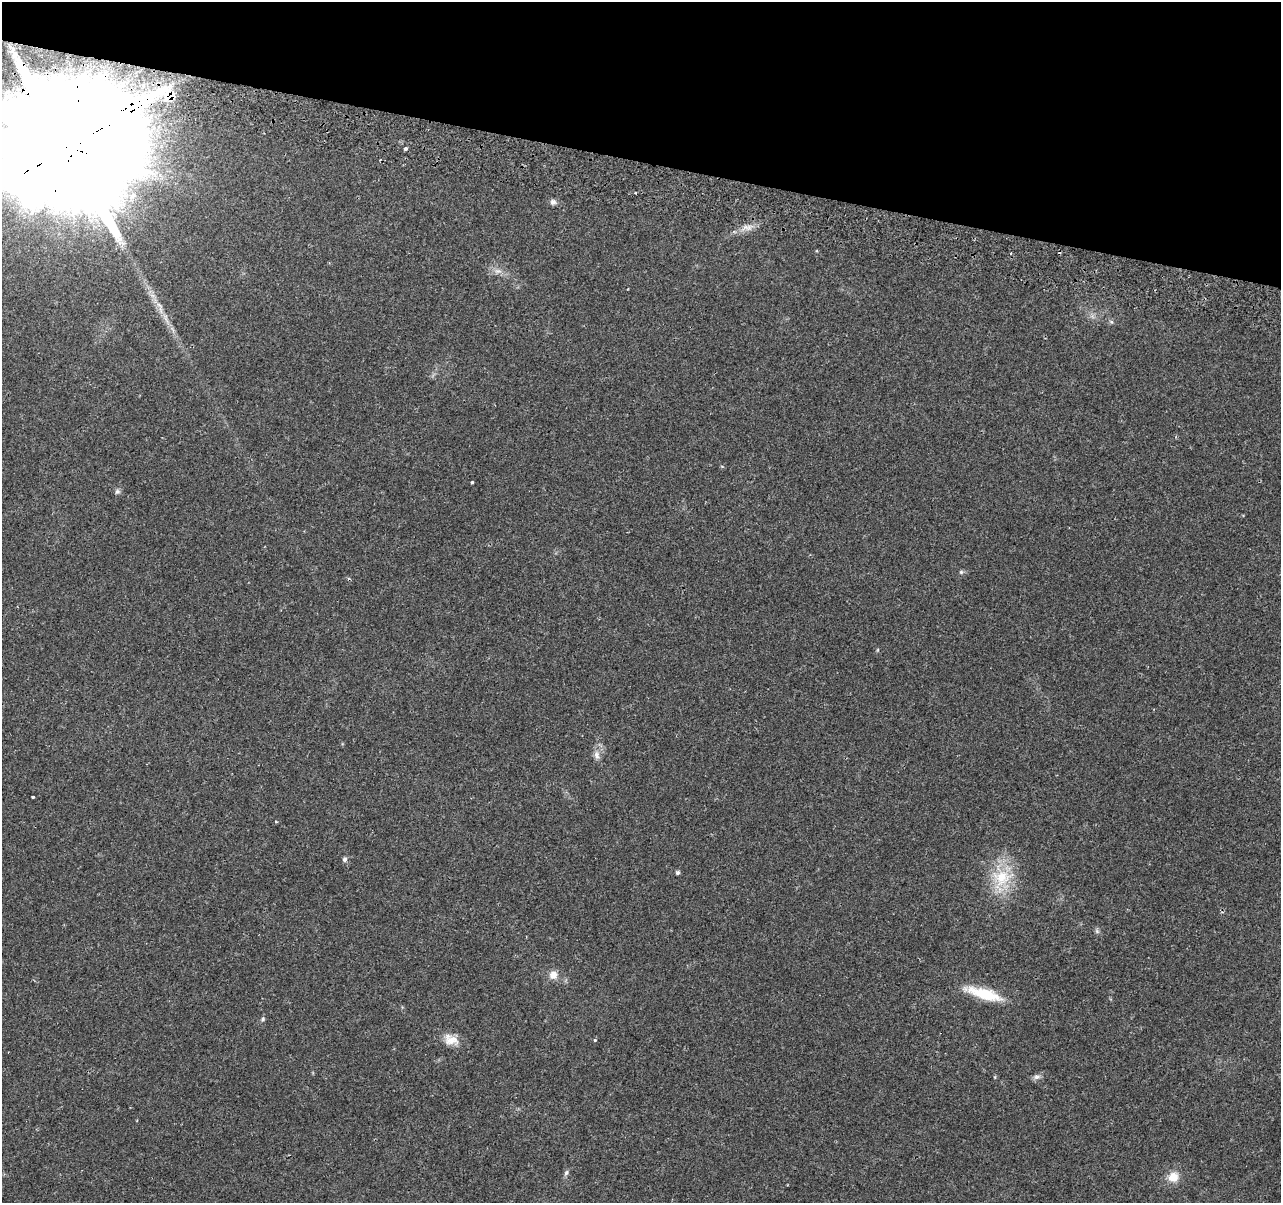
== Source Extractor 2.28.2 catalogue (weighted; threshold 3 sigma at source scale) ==
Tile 2 of 4 x 4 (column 2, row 1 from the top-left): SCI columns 1295-2573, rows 3874-5074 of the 5156 x 5407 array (HDU 1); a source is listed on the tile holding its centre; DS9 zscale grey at full resolution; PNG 1283 x 1205 px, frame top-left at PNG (2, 2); no overlay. Shown black and unused: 13% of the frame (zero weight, under 2 of 3 exposures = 3% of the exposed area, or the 3 px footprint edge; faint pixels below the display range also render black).
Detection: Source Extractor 2.28.2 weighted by HDU 2 'WHT'; one run over the whole footprint, this tile lists its part. Background 0.117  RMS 0.0067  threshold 0.0302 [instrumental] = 3 sigma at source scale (4.5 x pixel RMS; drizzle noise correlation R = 1.50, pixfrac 1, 0.0396/0.0396 arcsec/px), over >= 5 px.
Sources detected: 29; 2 inside a brighter object's white glare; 2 cosmic-ray / hot-pixel residue — not listed; the other 25 listed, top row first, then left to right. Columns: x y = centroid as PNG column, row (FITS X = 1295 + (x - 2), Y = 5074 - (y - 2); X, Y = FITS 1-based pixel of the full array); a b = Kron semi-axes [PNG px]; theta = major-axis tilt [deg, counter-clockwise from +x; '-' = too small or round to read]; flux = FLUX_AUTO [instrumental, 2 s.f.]
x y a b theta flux
66 146 63 30 73 59000
406 148 3 3 - 6.2
553 202 8 8 - 2.1
1011 253 3 3 - 2.9
497 271 11 6 0 3.5
166 318 15 5 -75 3.7
1111 322 6 4 -3 1.1
472 482 3 3 - 1.1
117 491 8 6 36 1.6
961 572 6 6 - 1.1
596 755 11 6 -71 3.2
33 797 3 3 - 0.9
276 822 4 3 - 0.67
345 859 6 6 - 1.7
677 872 6 4 44 1.2
1002 878 30 24 30 29
1097 931 7 5 -46 1.4
553 975 10 10 - 5.5
984 994 40 11 -16 25
263 1019 6 5 - 1.1
450 1039 19 14 -16 8.6
595 1040 4 3 - 0.63
1037 1077 10 7 6 2.5
566 1173 8 5 72 1.6
1173 1177 12 11 - 9
Overlapping masked pixels (flux is a lower limit): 1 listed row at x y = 66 146
Isophote crosses this tile's border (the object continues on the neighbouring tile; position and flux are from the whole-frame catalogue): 1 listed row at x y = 66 146